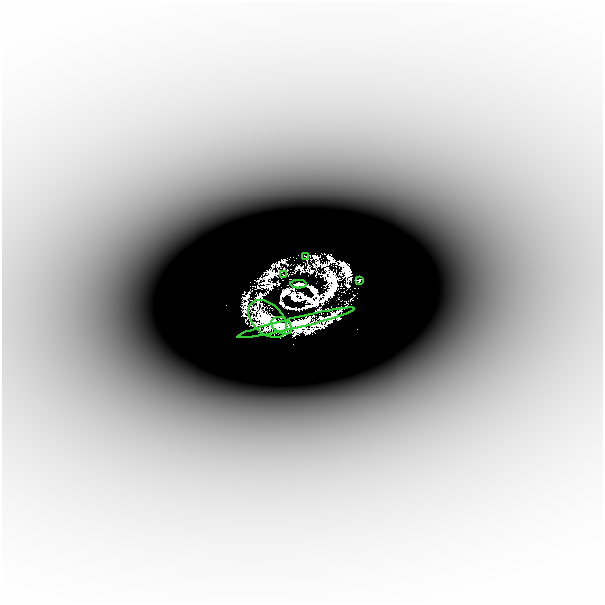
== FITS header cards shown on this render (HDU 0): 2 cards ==
NAXIS1  =                  601
NAXIS2  =                  601

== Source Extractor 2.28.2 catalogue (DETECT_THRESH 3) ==
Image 601 x 601 px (HDU 0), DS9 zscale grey, 1 PNG px = 1 image px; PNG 605 x 605 px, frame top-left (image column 1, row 601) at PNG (2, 2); each listed source drawn as its Kron ellipse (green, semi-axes under 4 px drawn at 4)
Background -2.70e-04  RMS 5.8e-05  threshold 1.73e-04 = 3 sigma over >= 5 px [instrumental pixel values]
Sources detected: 26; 19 with non-positive FLUX_AUTO (blend fragments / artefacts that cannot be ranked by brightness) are neither listed nor drawn; the other 7 listed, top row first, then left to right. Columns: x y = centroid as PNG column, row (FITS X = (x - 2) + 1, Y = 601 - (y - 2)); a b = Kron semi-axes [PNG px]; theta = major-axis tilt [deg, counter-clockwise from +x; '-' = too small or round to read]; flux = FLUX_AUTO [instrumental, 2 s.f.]
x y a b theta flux
305 256 3 2 - 0.014
283 275 2 2 - 0.024
359 280 4 2 - 0.05
298 284 8 3 1 0.57
267 319 22 14 -45 1.4
296 323 60 5 13 0.56
282 326 11 7 -32 1.7
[19 non-positive-flux detections neither listed nor drawn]